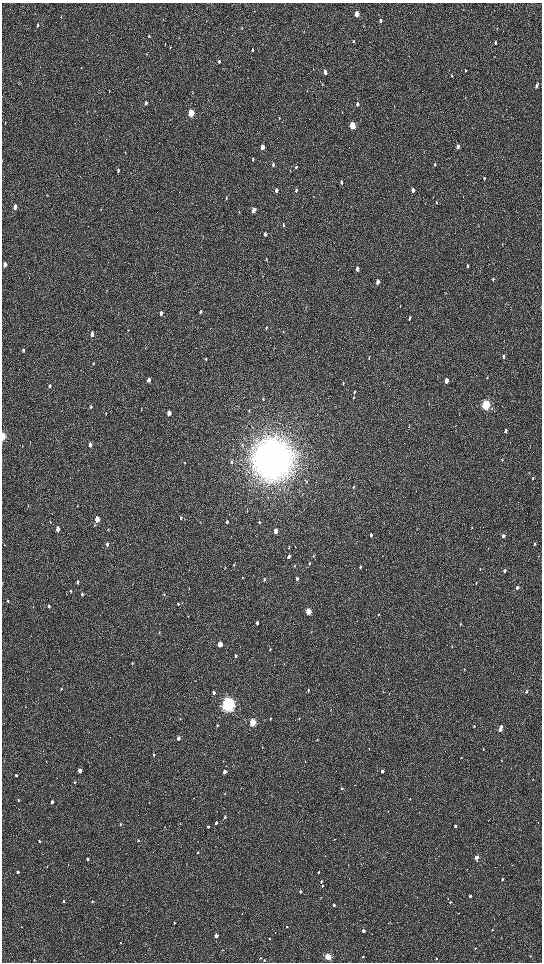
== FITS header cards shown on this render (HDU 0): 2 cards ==
NAXIS1  =                 1080 / length of data axis 1
NAXIS2  =                 1920 / length of data axis 2

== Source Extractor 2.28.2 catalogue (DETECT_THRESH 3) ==
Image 1080 x 1920 px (HDU 0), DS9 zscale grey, zoomed out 1/2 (1 PNG px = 2 x 2 image px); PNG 544 x 964 px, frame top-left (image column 1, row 1919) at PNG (2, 3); no overlay
Background 511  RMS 33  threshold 99.2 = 3 sigma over >= 5 px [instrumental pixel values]
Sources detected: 214; all 214 listed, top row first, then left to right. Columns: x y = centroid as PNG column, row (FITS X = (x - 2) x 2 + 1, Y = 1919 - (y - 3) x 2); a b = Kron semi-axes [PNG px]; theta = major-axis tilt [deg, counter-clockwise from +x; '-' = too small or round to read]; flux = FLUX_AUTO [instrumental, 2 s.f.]
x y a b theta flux
357 14 4 3 - 1.4e+05
380 21 3 2 - 1.4e+04
37 25 4 2 - 1.3e+04
242 28 3 2 - 3.3e+03
149 36 3 2 - 3.6e+03
353 41 3 2 - 7.1e+03
495 42 3 2 - 1.3e+04
165 44 4 2 - 3.6e+03
170 48 4 2 - 4.4e+03
253 50 4 3 - 1.0e+04
219 61 4 3 - 1.2e+04
81 68 3 2 - 3.0e+03
465 70 3 2 - 5.4e+03
325 72 4 3 - 4.7e+04
452 76 3 2 - 4.3e+03
322 84 3 2 - 4.0e+03
538 84 4 3 - 7.3e+03
536 86 4 3 - 1.5e+04
465 98 4 2 - 3.1e+03
146 103 4 3 - 1.3e+04
357 104 4 3 - 1.8e+04
191 113 4 3 - 4.0e+05
279 118 3 2 - 2.9e+03
5 123 3 2 - 2.7e+03
352 125 4 3 - 3.4e+05
458 146 4 2 - 2.7e+04
262 147 4 3 - 7.1e+04
253 159 4 3 - 8.9e+03
273 164 5 3 - 8.9e+03
435 164 4 3 - 1.1e+04
296 167 4 3 - 6.6e+03
118 171 4 2 - 7.8e+03
484 178 4 2 - 7.8e+03
342 182 4 3 - 1.0e+04
276 190 4 3 - 2.4e+04
296 190 4 3 - 1.0e+04
413 190 4 3 - 3.2e+04
47 195 3 2 - 2.8e+03
226 198 5 3 - 6.3e+03
436 203 4 2 - 4.6e+03
15 207 4 3 - 6.5e+04
253 210 4 3 - 4.4e+04
283 225 4 3 - 9.0e+03
265 234 4 3 - 1.3e+04
266 259 4 3 - 4.7e+03
5 264 4 3 - 3.7e+04
468 266 4 2 - 1.0e+04
357 269 4 3 - 2.6e+04
493 280 4 3 - 7.4e+03
378 282 4 3 - 3.3e+04
106 290 3 2 - 3.2e+03
541 307 5 1 - 4.9e+03
200 312 5 3 - 1.3e+04
161 313 5 3 - 2.4e+04
410 318 4 3 - 1.2e+04
266 328 4 2 - 4.8e+03
92 334 5 3 - 3.0e+04
23 350 4 3 - 1.1e+04
503 356 4 3 - 1.2e+04
369 358 5 2 - 4.7e+03
206 359 4 3 - 7.4e+03
93 363 3 3 - 4.2e+03
487 377 4 2 - 3.2e+03
149 380 4 3 - 3.5e+04
446 380 4 3 - 7.5e+04
343 384 5 2 - 5.4e+03
50 386 5 3 - 1.1e+04
355 392 5 3 - 6.7e+03
354 398 5 3 - 7.2e+03
263 399 4 3 - 5.7e+03
486 405 4 3 - 9.6e+05
91 407 5 3 - 9.2e+03
492 408 4 3 - 7.1e+03
249 410 3 2 - 3.9e+03
169 413 4 3 - 5.3e+04
106 414 3 3 - 3.7e+03
409 427 4 3 - 4.9e+03
505 431 4 3 - 2.0e+04
3 436 5 2 - 1.7e+05
90 445 4 3 - 3.2e+04
272 459 15 14 - 2.2e+07
502 460 3 2 - 2.6e+03
232 462 4 3 - 9.8e+03
185 463 4 3 - 4.7e+03
533 479 4 2 - 6.7e+03
306 481 4 4 - 8.1e+03
353 487 4 3 - 5.2e+03
247 511 4 2 - 4.2e+03
181 518 4 3 - 8.5e+03
97 519 4 3 - 1.3e+05
50 522 3 3 - 4.2e+03
227 522 3 3 - 8.8e+03
259 522 4 3 - 7.2e+03
95 525 4 3 - 5.1e+03
472 528 3 2 - 2.9e+03
58 529 4 3 - 4.6e+04
275 531 4 3 - 7.0e+04
371 535 4 3 - 1.4e+04
503 536 4 2 - 2.4e+04
107 544 4 3 - 1.4e+04
535 544 4 2 - 7.8e+03
4 545 4 2 - 3.1e+03
289 547 4 3 - 5.1e+03
313 555 4 2 - 4.9e+03
289 556 4 3 - 2.1e+04
539 556 3 2 - 2.4e+03
310 563 4 3 - 6.3e+03
234 565 4 3 - 5.9e+03
295 566 4 3 - 5.5e+03
360 567 4 3 - 9.2e+03
225 568 4 2 - 5.4e+03
480 569 3 2 - 2.8e+03
505 571 4 2 - 1.3e+04
243 578 3 3 - 4.2e+03
297 579 4 3 - 1.4e+04
264 580 4 3 - 1.1e+04
77 582 4 3 - 1.2e+04
476 583 4 3 - 6.9e+03
517 588 3 2 - 1.9e+04
71 591 5 3 - 5.3e+03
82 594 3 3 - 1.2e+04
164 594 4 3 - 6.9e+03
8 600 4 2 - 5.8e+03
178 604 5 3 - 8.0e+03
49 606 4 3 - 1.1e+04
308 611 4 3 - 2.0e+05
378 615 3 3 - 4.7e+03
257 623 4 3 - 1.4e+04
461 624 4 2 - 5.1e+03
159 632 4 3 - 4.3e+03
220 645 4 3 - 9.0e+04
452 646 3 2 - 4.6e+03
270 649 4 3 - 6.8e+03
236 656 4 3 - 1.1e+04
132 663 3 3 - 6.7e+03
464 669 3 2 - 5.4e+03
61 689 3 3 - 3.9e+03
308 690 4 3 - 8.0e+03
526 691 3 2 - 1.2e+04
214 692 4 3 - 1.9e+04
228 704 5 5 - 2.8e+06
270 718 4 3 - 5.8e+03
180 719 3 2 - 4.2e+03
299 719 4 2 - 3.4e+03
253 722 4 3 - 4.5e+05
217 725 3 3 - 6.8e+03
474 726 3 3 - 5.9e+03
500 729 5 2 - 6.9e+04
178 738 3 3 - 3.5e+04
317 740 3 2 - 3.5e+03
369 749 3 2 - 3.2e+03
483 749 3 2 - 3.8e+03
154 755 3 2 - 4.7e+03
461 757 3 2 - 4.1e+03
46 761 2 2 - 2.7e+03
305 761 3 2 - 2.9e+03
501 761 3 2 - 3.3e+03
80 771 3 3 - 4.1e+04
382 771 3 2 - 2.7e+04
224 772 3 3 - 3.4e+04
16 775 4 3 - 1.3e+04
533 779 2 1 - 1.5e+03
75 782 3 3 - 7.2e+03
355 785 3 2 - 2.6e+03
341 789 3 3 - 5.2e+03
410 799 3 2 - 3.9e+03
18 800 4 3 - 1.1e+04
52 802 3 3 - 2.5e+04
388 811 3 2 - 3.3e+03
225 817 3 3 - 1.1e+04
216 823 3 2 - 2.1e+04
120 824 3 3 - 5.5e+03
180 824 3 2 - 3.4e+03
456 826 3 2 - 2.0e+04
164 827 2 2 - 2.5e+03
208 827 3 3 - 1.3e+04
334 839 2 2 - 2.1e+03
39 841 3 2 - 8.3e+03
138 841 3 3 - 8.8e+03
215 846 2 2 - 2.3e+03
198 852 3 3 - 7.2e+03
476 857 3 2 - 9.9e+04
87 859 3 3 - 1.6e+04
68 865 3 2 - 2.9e+03
47 866 2 2 - 2.7e+03
18 872 3 2 - 2.3e+04
319 872 3 2 - 9.3e+03
502 879 3 2 - 7.6e+03
321 881 3 2 - 8.6e+03
322 886 3 2 - 8.0e+03
300 892 3 2 - 1.7e+04
470 896 3 2 - 1.3e+04
320 899 3 2 - 2.5e+03
64 901 3 2 - 1.3e+04
92 901 3 3 - 5.7e+03
451 902 3 3 - 6.2e+03
334 905 3 3 - 1.3e+04
174 923 3 3 - 6.7e+03
388 923 3 2 - 2.9e+03
287 927 3 2 - 6.0e+03
492 930 3 3 - 4.3e+03
363 931 3 2 - 2.8e+04
216 936 3 3 - 6.3e+04
269 939 3 2 - 6.0e+03
120 943 3 2 - 4.6e+03
475 948 4 2 - 3.2e+03
222 950 2 2 - 2.6e+03
530 956 3 2 - 4.9e+03
328 957 3 3 - 4.2e+05
363 957 3 3 - 8.3e+03
261 958 3 3 - 4.2e+03
437 959 3 3 - 6.7e+03
34 960 3 2 - 3.6e+03
264 960 3 2 - 8.7e+03
At the frame edge (FLAGS 8, measured only in part): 2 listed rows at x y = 541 307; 3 436